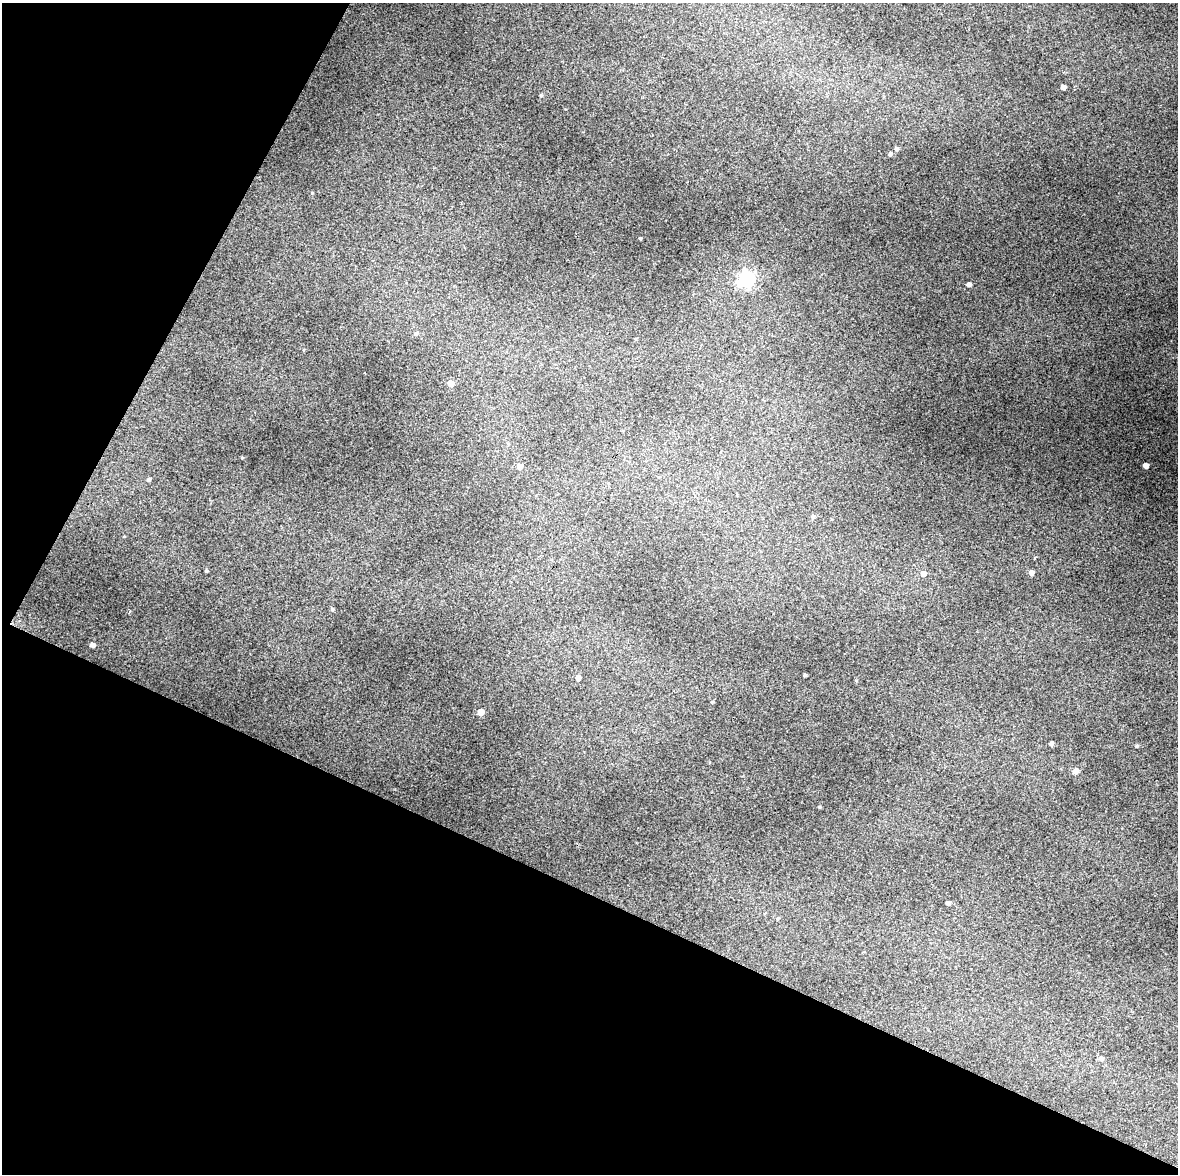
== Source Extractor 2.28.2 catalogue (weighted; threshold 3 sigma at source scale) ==
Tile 5 of 4 x 3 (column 1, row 2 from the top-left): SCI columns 4-1179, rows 1431-2602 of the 4707 x 4001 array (HDU 1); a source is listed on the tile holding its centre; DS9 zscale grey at full resolution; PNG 1180 x 1176 px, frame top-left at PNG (2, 3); no overlay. Shown black and unused: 32% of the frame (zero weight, under 3 of 4 exposures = <1% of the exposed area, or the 3 px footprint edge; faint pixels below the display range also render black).
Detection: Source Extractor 2.28.2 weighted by HDU 2 'WHT'; one run over the whole footprint, this tile lists its part. Background 0.119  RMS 0.0097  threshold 0.0436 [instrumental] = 3 sigma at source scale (4.5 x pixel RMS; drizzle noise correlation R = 1.50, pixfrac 1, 0.0396/0.0396 arcsec/px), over >= 5 px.
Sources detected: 30; all 30 listed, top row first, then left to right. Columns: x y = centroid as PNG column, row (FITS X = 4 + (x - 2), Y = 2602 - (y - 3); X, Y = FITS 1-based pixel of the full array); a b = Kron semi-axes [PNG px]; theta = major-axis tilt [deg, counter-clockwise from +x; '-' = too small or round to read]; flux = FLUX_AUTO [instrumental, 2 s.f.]
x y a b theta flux
1063 87 4 4 - 4.7
541 95 4 4 - 1.1
896 149 5 4 - 2.1
890 154 4 4 - 1.5
640 239 3 3 - 1.3
747 279 7 6 - 220
969 284 4 4 - 3
416 333 6 4 73 1.8
451 383 5 5 - 12
242 458 4 3 - 0.77
1146 465 4 4 - 4.9
519 467 6 5 - 3.7
149 479 4 4 - 1.6
813 516 5 5 - 1.9
207 571 4 3 - 1.3
923 573 6 6 - 4.9
1031 573 5 4 - 4
332 609 5 4 - 1.6
92 645 5 4 - 3.6
805 675 3 3 - 1.5
578 678 5 5 - 3.9
712 702 4 4 - 0.93
481 712 5 4 - 12
1051 744 4 4 - 2.3
1137 746 4 3 - 1.2
1076 771 5 5 - 5.8
819 807 4 4 - 0.9
948 903 4 4 - 2.3
778 918 5 4 - 1.1
1101 1058 5 4 - 3.3
Unlisted compact peaks at least as high as the median listed source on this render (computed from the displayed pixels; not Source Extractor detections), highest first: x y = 312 193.